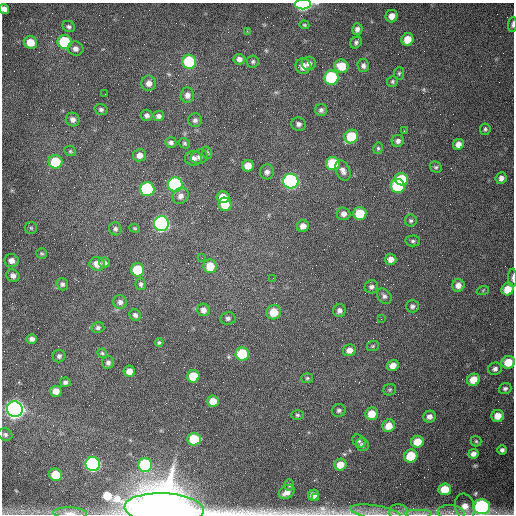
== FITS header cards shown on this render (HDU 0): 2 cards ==
NAXIS1  =                  512 /fastest changing axis
NAXIS2  =                  512 /next to fastest changing axis

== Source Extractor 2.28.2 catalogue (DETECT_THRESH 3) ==
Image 512 x 512 px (HDU 0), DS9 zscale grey, 1 PNG px = 1 image px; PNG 516 x 516 px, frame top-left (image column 1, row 512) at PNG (2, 3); each listed source drawn as its Kron ellipse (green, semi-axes under 4 px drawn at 4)
Background 1540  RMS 24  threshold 72.2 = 3 sigma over >= 5 px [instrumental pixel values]
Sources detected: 150; all 150 listed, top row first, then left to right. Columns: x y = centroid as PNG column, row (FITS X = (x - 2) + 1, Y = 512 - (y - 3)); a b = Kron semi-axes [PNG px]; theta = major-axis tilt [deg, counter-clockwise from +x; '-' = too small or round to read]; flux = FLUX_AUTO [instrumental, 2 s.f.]
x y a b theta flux
303 4 8 5 1 2.7e+05
4 9 5 5 - 6.9e+03
392 16 6 6 - 1.1e+04
512 24 7 3 85 3.6e+03
304 25 5 4 - 2.1e+03
69 27 6 5 - 3.7e+03
357 29 6 5 - 6.2e+03
247 31 4 3 - 1.7e+03
407 39 6 6 - 2.4e+04
30 42 7 6 - 2.5e+04
65 42 7 7 - 9.7e+04
356 42 6 5 - 3.6e+03
75 49 8 7 - 7.5e+03
239 59 5 5 - 7.1e+03
253 61 6 6 - 3.5e+03
189 62 7 7 - 1.3e+05
309 63 7 7 - 7.7e+03
303 66 8 7 - 1.3e+04
341 66 7 6 - 3.2e+04
363 66 6 5 - 5.4e+03
399 73 6 5 - 3.0e+03
331 78 7 7 - 2.0e+05
393 81 6 5 - 3.0e+03
149 83 7 7 - 9.0e+03
105 94 2 2 - 8.9e+02
187 95 7 6 - 8.3e+03
101 109 6 5 - 4.0e+03
321 110 6 6 - 4.8e+03
147 115 6 5 - 5.0e+03
158 116 5 5 - 5.0e+03
73 119 7 6 - 7.1e+03
195 120 7 7 - 4.8e+03
298 124 7 6 - 5.7e+03
485 129 6 5 - 3.1e+03
404 131 2 2 - 1.1e+03
351 137 7 6 - 6.0e+04
398 141 6 6 - 5.7e+03
171 142 6 5 - 4.5e+03
184 143 6 5 - 2.6e+03
458 144 5 5 - 9.9e+03
378 148 6 4 77 2.6e+03
70 151 6 5 - 2.5e+03
207 153 6 4 -72 2.3e+03
140 155 6 6 - 1.1e+04
199 157 8 7 - 5.5e+03
193 158 8 7 - 8.1e+03
55 162 7 6 - 6.2e+04
333 164 7 6 - 8.7e+04
248 166 6 6 - 1.8e+04
436 167 6 5 - 2.9e+03
343 170 10 7 -65 8.1e+03
267 172 7 7 - 6.0e+03
501 178 6 5 - 6.8e+03
401 179 6 6 - 7.2e+04
291 181 7 7 - 4.4e+05
175 184 7 7 - 2.7e+05
398 186 7 7 - 1.2e+05
147 189 7 7 - 2.0e+05
181 196 8 7 - 8.2e+03
223 197 6 6 - 2.7e+04
225 204 7 6 - 3.3e+04
360 213 6 6 - 4.7e+04
343 214 7 6 - 7.6e+03
411 221 6 6 - 3.2e+03
161 224 7 7 - 5.4e+05
303 226 6 5 - 8.6e+03
31 228 6 6 - 2.6e+03
135 228 5 4 - 1.8e+03
115 229 6 6 - 4.1e+03
413 241 7 5 0 3.8e+03
42 253 5 5 - 2.6e+03
202 258 2 2 - 7.9e+02
391 259 6 5 - 9.5e+03
11 261 7 6 - 8.4e+03
104 263 5 5 - 4.1e+03
97 264 8 6 -13 1.4e+04
210 266 7 6 - 3.3e+04
137 270 6 6 - 6.9e+04
13 276 7 6 - 6.8e+03
273 278 2 2 - 7.1e+02
513 278 9 3 89 4.1e+03
62 284 6 5 - 4.2e+03
141 284 6 5 - 3.8e+03
458 285 6 6 - 1.1e+04
371 287 7 6 - 4.9e+03
507 289 6 5 - 2.7e+04
483 290 6 4 20 1.7e+03
384 296 8 6 -49 5.2e+03
120 302 7 6 - 6.7e+03
412 306 6 6 - 4.6e+03
203 310 6 6 - 9.6e+03
339 311 6 6 - 5.8e+03
274 312 7 7 - 3.2e+04
135 315 6 5 - 4.7e+03
228 318 7 6 - 4.5e+03
381 319 2 2 - 9.5e+02
98 328 6 5 - 3.4e+03
32 339 5 4 - 5.3e+03
159 343 4 3 - 2.5e+03
373 346 6 5 - 2.4e+03
349 350 6 6 - 1.1e+04
102 353 5 4 - 2.2e+03
242 354 7 6 - 1.0e+05
59 356 6 6 - 4.7e+03
508 362 7 6 - 2.9e+04
108 363 6 6 - 5.0e+03
393 366 6 5 - 1.2e+04
495 369 7 6 - 5.0e+03
129 371 6 5 - 1.3e+04
193 376 6 6 - 4.3e+04
307 378 6 5 - 2.4e+03
473 380 6 6 - 2.4e+04
65 382 5 4 - 3.8e+03
505 389 6 5 - 4.2e+03
390 390 6 5 - 2.8e+03
56 391 6 5 - 1.2e+04
213 401 6 5 - 2.4e+04
15 409 8 7 - 1.3e+06
339 410 7 6 - 4.3e+03
372 414 6 6 - 2.4e+04
297 415 6 5 - 2.6e+03
498 416 6 6 - 1.8e+04
430 417 6 5 - 7.6e+03
389 426 6 6 - 2.0e+04
5 435 7 6 - 3.9e+03
194 439 7 6 - 6.1e+04
359 441 7 5 -42 3.7e+03
476 441 5 5 - 2.5e+03
417 442 6 6 - 2.7e+04
362 445 7 6 - 4.5e+03
502 450 5 4 - 4.6e+03
473 454 5 4 - 7.1e+03
411 456 7 6 - 5.0e+04
93 464 7 7 - 4.1e+05
145 465 7 7 - 1.6e+05
340 465 6 6 - 2.1e+04
56 475 6 6 - 4.2e+04
289 485 6 5 - 2.9e+03
445 489 6 6 - 3.3e+04
287 492 8 6 33 1.2e+04
313 495 6 5 - 1.8e+04
316 498 3 3 - 5.2e+03
465 507 13 10 -74 1.8e+04
482 507 8 7 - 3.5e+05
164 509 39 15 -3 1.0e+07
376 512 25 7 -9 1.8e+04
451 512 13 7 -6 1.0e+04
70 513 17 5 -2 1.1e+04
399 513 9 8 - 7.7e+03
418 513 14 3 0 6.7e+03
At the frame edge (FLAGS 8, measured only in part): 10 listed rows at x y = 303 4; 4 9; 512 24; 513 278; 482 507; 164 509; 376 512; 451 512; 70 513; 399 513